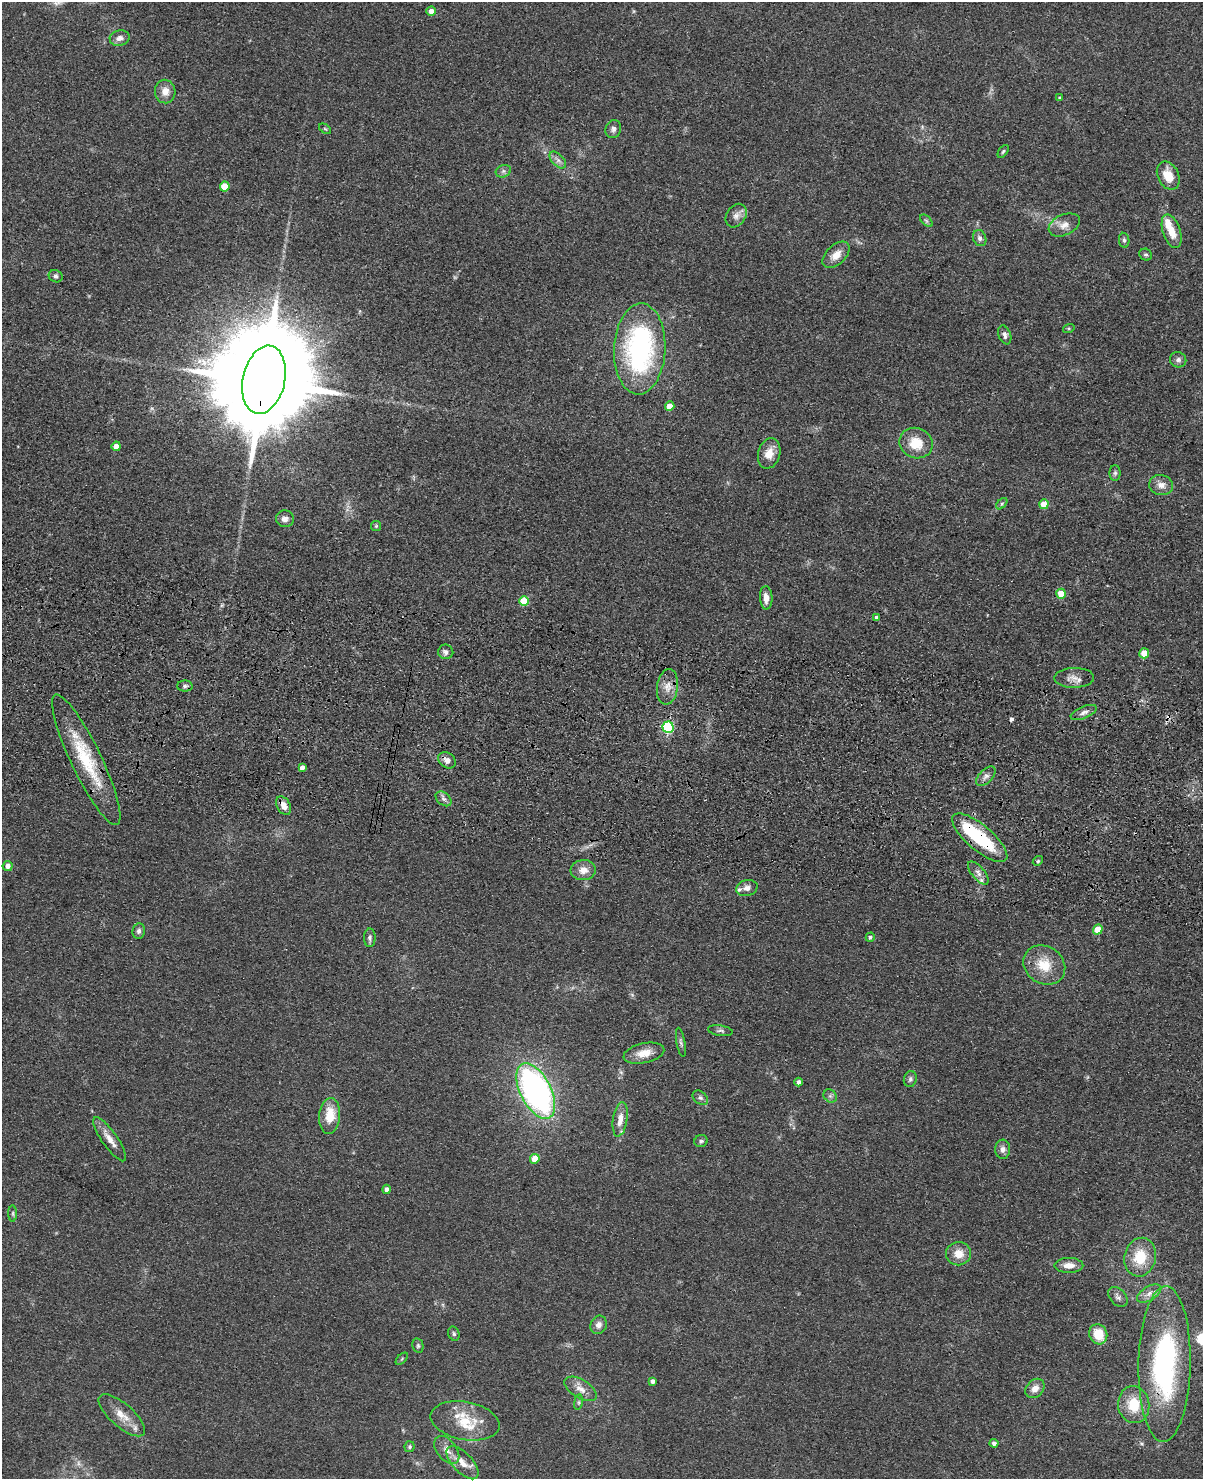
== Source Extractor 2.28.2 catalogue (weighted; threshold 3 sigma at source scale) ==
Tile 6 of 4 x 3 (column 2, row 2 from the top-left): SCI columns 1230-2430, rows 1827-3303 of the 4860 x 5015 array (HDU 1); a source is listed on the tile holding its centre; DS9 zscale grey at full resolution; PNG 1205 x 1481 px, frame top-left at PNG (2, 2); each listed source drawn as its Kron ellipse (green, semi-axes under 4 px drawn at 4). Shown black and unused: <1% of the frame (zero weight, under 3 of 4 exposures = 6% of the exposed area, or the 3 px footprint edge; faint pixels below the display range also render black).
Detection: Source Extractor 2.28.2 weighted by HDU 2 'WHT'; one run over the whole footprint, this tile lists its part. Background 0.0673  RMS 0.0078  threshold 0.0353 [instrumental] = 3 sigma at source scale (4.5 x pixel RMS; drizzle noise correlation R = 1.50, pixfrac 1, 0.05/0.05 arcsec/px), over >= 5 px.
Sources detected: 110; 1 too faint to see at this stretch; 2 inside a brighter object's white glare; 2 cosmic-ray / hot-pixel residue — neither listed nor drawn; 4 inside a brighter listed object's ellipse — not listed separately; the other 101 listed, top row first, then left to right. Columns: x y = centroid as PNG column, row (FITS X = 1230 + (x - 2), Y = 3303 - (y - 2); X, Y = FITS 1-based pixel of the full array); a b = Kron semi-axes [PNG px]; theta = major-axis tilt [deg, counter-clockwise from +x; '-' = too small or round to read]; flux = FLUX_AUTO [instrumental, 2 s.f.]
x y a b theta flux
431 11 5 4 - 6.4
120 38 10 7 12 4.1
165 92 12 10 -87 7.4
1060 98 4 4 - 1
325 129 7 3 -36 1
613 129 9 7 71 3.3
1003 151 7 4 53 1.4
558 160 10 6 -47 3.4
503 171 8 6 21 2.2
1168 176 15 10 -64 15
225 187 5 5 - 17
736 216 13 9 56 4.9
926 221 7 4 -44 1.6
1064 225 16 10 24 7.2
1172 231 17 8 -72 12
980 238 8 6 -66 2.7
1124 240 7 5 -81 1.8
836 255 16 9 43 8.8
1146 255 6 5 - 1.5
56 276 7 6 - 2.2
1069 328 6 4 18 1
1005 335 10 6 -69 2.9
640 349 45 25 87 150
1178 360 8 7 - 3
264 380 35 21 77 30000
670 406 4 4 - 11
916 443 17 15 -21 18
116 446 4 4 - 8.7
769 453 15 11 73 9.7
1115 473 8 5 90 1.9
1161 485 12 10 -12 6.1
1002 504 7 4 45 1.3
1044 504 5 5 - 15
285 519 9 8 - 4.2
376 526 5 5 - 1
1061 594 5 4 - 16
766 598 11 6 -87 7.1
524 601 5 5 - 24
877 617 4 3 - 2.9
446 652 7 7 - 3
1144 653 5 5 - 18
1074 678 20 10 1 6.9
185 686 7 5 0 2
667 687 18 10 82 8.5
1084 713 14 6 22 3.7
668 727 5 5 - 100
86 760 72 15 -64 50
447 760 9 7 -36 5.7
302 768 4 4 - 4.2
986 776 12 6 45 3.8
443 799 9 6 -40 2.7
283 806 10 6 -60 7.1
980 838 34 12 -40 52
1038 861 5 4 - 1.1
8 866 5 5 - 4.9
583 870 12 10 5 7.8
978 873 14 6 -50 4.1
747 888 11 8 15 4.2
1098 930 5 4 - 14
139 931 8 6 81 2.8
870 937 5 4 - 1.9
370 938 9 6 89 2.4
1044 965 22 18 -34 20
720 1031 13 5 -9 2.2
681 1042 15 4 -80 2.2
644 1053 21 10 13 11
910 1079 8 6 76 2
798 1082 4 4 - 2.8
536 1091 30 15 -63 280
830 1096 7 6 - 2.1
700 1098 9 6 -39 2.2
330 1116 18 10 84 19
620 1119 17 7 82 8.6
110 1139 26 7 -55 8.6
701 1141 7 6 - 1.8
1003 1149 9 7 -89 4.1
535 1159 5 4 - 14
387 1189 4 4 - 3.2
13 1214 8 4 -90 1.4
959 1254 12 11 - 11
1140 1257 19 15 77 24
1069 1265 14 7 0 7.4
1149 1294 14 7 31 5.3
1118 1297 11 8 -48 3.1
599 1325 9 8 - 4.5
454 1334 7 5 -73 1.6
1098 1334 10 9 - 18
418 1346 7 5 -77 1.5
402 1359 8 3 45 0.95
1164 1364 78 26 89 160
653 1381 4 4 - 2.9
1035 1388 11 8 45 6.5
581 1389 18 9 -32 7.2
578 1402 8 4 82 1.3
1134 1405 18 15 -83 23
122 1415 29 11 -41 13
465 1421 35 19 -11 27
994 1443 4 4 - 2.7
410 1447 5 5 - 1.3
447 1450 16 9 -52 7.4
463 1463 21 10 -46 9.8
Overlapping masked pixels (flux is a lower limit): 6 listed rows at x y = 264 380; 86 760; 447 760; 283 806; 980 838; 1164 1364